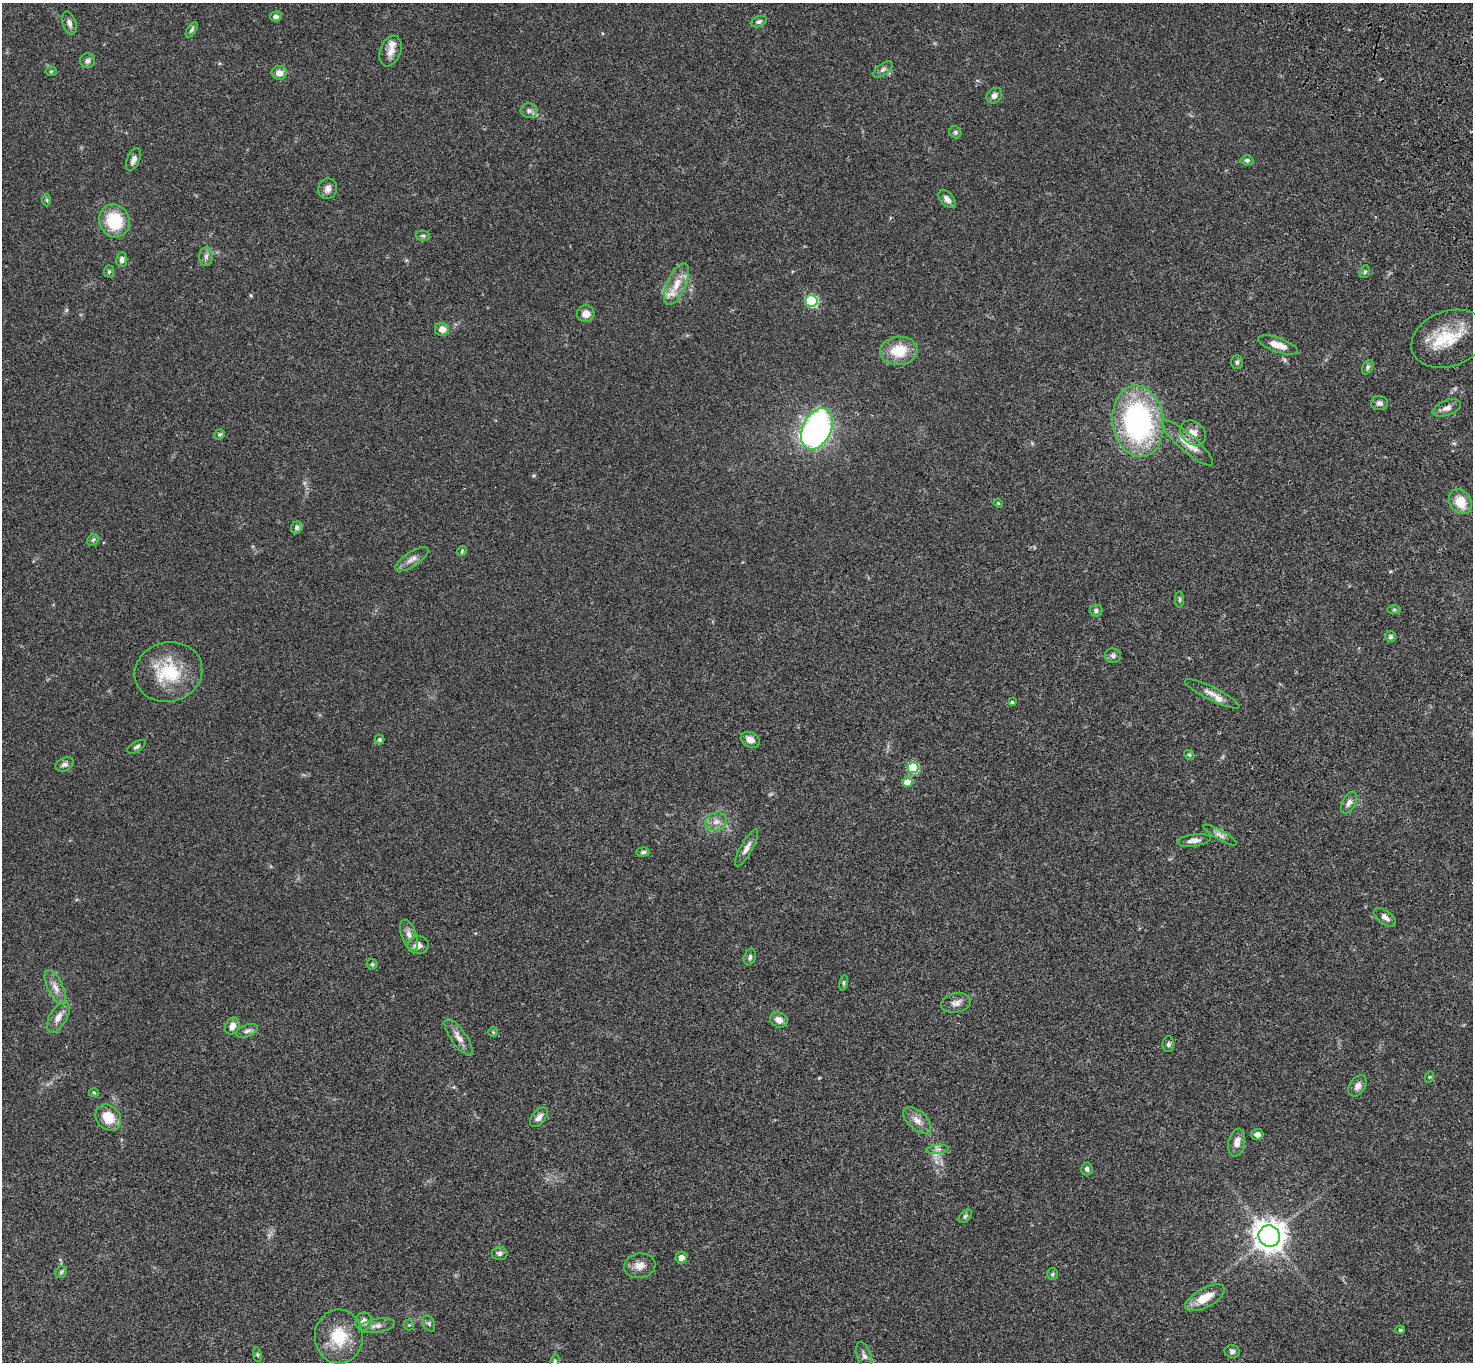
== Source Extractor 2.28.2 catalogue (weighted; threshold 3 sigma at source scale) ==
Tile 10 of 4 x 4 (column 2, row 3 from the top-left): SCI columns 1579-3049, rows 1743-3102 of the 6094 x 6064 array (HDU 1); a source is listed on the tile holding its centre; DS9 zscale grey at full resolution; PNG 1475 x 1364 px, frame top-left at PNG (2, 3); each listed source drawn as its Kron ellipse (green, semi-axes under 4 px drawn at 4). Shown black and unused: <1% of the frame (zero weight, under 3 of 4 exposures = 6% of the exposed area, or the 3 px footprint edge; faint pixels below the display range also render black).
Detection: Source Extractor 2.28.2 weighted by HDU 2 'WHT'; one run over the whole footprint, this tile lists its part. Background 0.0463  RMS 0.0052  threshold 0.0236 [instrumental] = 3 sigma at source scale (4.5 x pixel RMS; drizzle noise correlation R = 1.50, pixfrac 1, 0.05/0.05 arcsec/px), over >= 5 px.
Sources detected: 113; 4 inside a brighter listed object's ellipse — not listed separately; the other 109 listed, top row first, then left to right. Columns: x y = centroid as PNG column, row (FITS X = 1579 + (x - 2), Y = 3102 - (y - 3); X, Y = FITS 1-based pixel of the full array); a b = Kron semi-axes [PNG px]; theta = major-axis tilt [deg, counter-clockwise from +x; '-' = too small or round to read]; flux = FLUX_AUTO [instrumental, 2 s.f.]
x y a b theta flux
276 16 6 5 - 1.9
759 22 8 5 19 1.2
69 23 12 6 -71 2.1
192 30 8 4 57 1
391 51 16 10 69 4.3
88 61 7 7 - 1.7
883 69 11 5 36 1.6
51 71 5 5 - 0.68
279 73 7 7 - 3.4
994 96 9 7 46 2.3
529 111 8 7 - 2
955 132 6 5 - 1
134 159 12 6 67 2.2
1247 160 6 5 - 1.1
328 189 10 9 - 2.6
947 199 10 6 -48 2.6
47 200 6 4 -89 0.67
114 221 17 15 -69 22
423 236 7 5 -13 0.9
206 256 9 7 89 1.7
122 260 7 5 82 1.8
109 272 6 5 - 0.77
1365 272 6 5 - 0.83
677 284 22 9 67 7.5
811 301 6 6 - 42
586 314 9 8 - 3.3
442 329 7 6 - 4
1449 339 39 27 21 21
1278 345 21 7 -19 5.7
899 351 19 14 5 13
1237 362 7 6 - 1
1368 367 8 5 61 0.99
1380 403 8 7 - 1.7
1447 408 15 7 21 2.6
1138 421 36 25 -83 99
817 429 22 14 64 150
1193 433 14 11 -39 4.5
220 434 5 4 - 0.8
1188 443 33 8 -41 7.8
1460 502 13 10 -55 9.4
998 503 4 3 - 0.4
297 528 6 5 - 1.1
93 540 6 5 - 0.87
462 551 5 5 - 0.64
412 559 19 7 33 3.3
1180 599 8 4 90 0.76
1394 609 7 4 0 0.71
1096 611 6 6 - 1.2
1391 637 5 5 - 1.3
1113 656 8 7 - 1.4
168 672 34 29 14 25
1212 694 30 6 -26 4.1
1012 702 3 3 - 0.73
380 739 5 5 - 0.8
750 740 10 7 -29 2.9
136 747 10 5 31 1.2
1189 755 5 4 - 0.67
65 764 9 6 24 1.6
913 768 5 5 - 29
907 782 5 5 - 6.9
1349 803 12 6 62 2.1
716 822 11 8 25 3.3
1220 835 19 5 -30 2.3
1194 840 17 6 8 2.7
747 848 21 6 61 3.2
643 852 7 4 4 1.1
1385 917 12 6 -37 2.6
409 935 16 7 -69 3.4
418 945 11 9 5 3.2
750 957 9 5 75 1.2
372 964 5 5 - 0.72
844 983 8 4 81 0.8
55 988 19 7 -64 3.9
956 1003 15 9 11 3.2
58 1017 17 8 58 3.8
779 1020 9 7 -30 3.7
232 1026 9 7 62 3.1
247 1031 11 6 21 1.7
493 1032 5 4 - 0.5
459 1037 22 7 -55 4
1168 1044 8 6 88 1.2
1429 1077 5 3 - 0.47
1358 1086 12 8 56 2.8
94 1092 5 3 - 0.49
539 1117 11 6 53 2.4
108 1118 14 11 -48 9.7
917 1120 17 9 -42 4.2
1257 1134 6 5 - 2
1237 1143 14 8 78 3.8
938 1149 11 4 5 1.4
1087 1169 6 6 - 1.2
965 1216 8 5 45 0.92
1269 1236 11 10 - 620
500 1253 8 6 1 1.5
681 1258 6 6 - 3.6
640 1266 16 12 8 4.5
61 1272 6 5 - 0.85
1052 1274 6 5 - 0.74
1205 1298 22 9 29 9
364 1322 9 8 - 2.7
429 1324 8 5 -64 0.96
409 1325 5 5 - 0.64
377 1326 18 7 10 2.9
1400 1330 5 4 - 0.62
339 1337 27 24 -88 17
1232 1351 7 6 - 1.4
257 1355 7 3 -82 0.64
864 1356 14 7 -70 2.1
555 1361 7 4 76 0.78
Isophote crosses this tile's border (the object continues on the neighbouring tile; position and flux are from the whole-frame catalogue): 1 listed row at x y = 555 1361